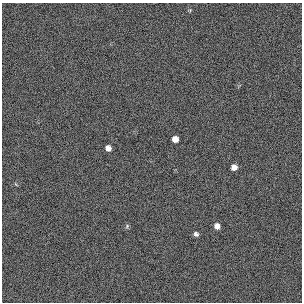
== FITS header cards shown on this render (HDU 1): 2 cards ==
NAXIS1  =                  300 / length of original image axis
NAXIS2  =                  300 / length of original image axis

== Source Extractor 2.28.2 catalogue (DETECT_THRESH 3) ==
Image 300 x 300 px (HDU 1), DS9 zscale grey, 1 PNG px = 1 image px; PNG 304 x 304 px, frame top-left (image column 1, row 300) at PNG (2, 3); no overlay
Background 384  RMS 67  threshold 200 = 3 sigma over >= 5 px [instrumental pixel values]
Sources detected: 6; all 6 listed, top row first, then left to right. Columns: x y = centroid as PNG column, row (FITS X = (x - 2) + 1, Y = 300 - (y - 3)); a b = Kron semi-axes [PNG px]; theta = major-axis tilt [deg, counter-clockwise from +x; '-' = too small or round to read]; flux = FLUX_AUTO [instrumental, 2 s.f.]
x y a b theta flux
175 139 6 5 - 33000
108 148 5 5 - 24000
234 167 5 5 - 26000
127 226 7 4 48 6700
217 226 5 5 - 26000
196 234 6 5 - 12000